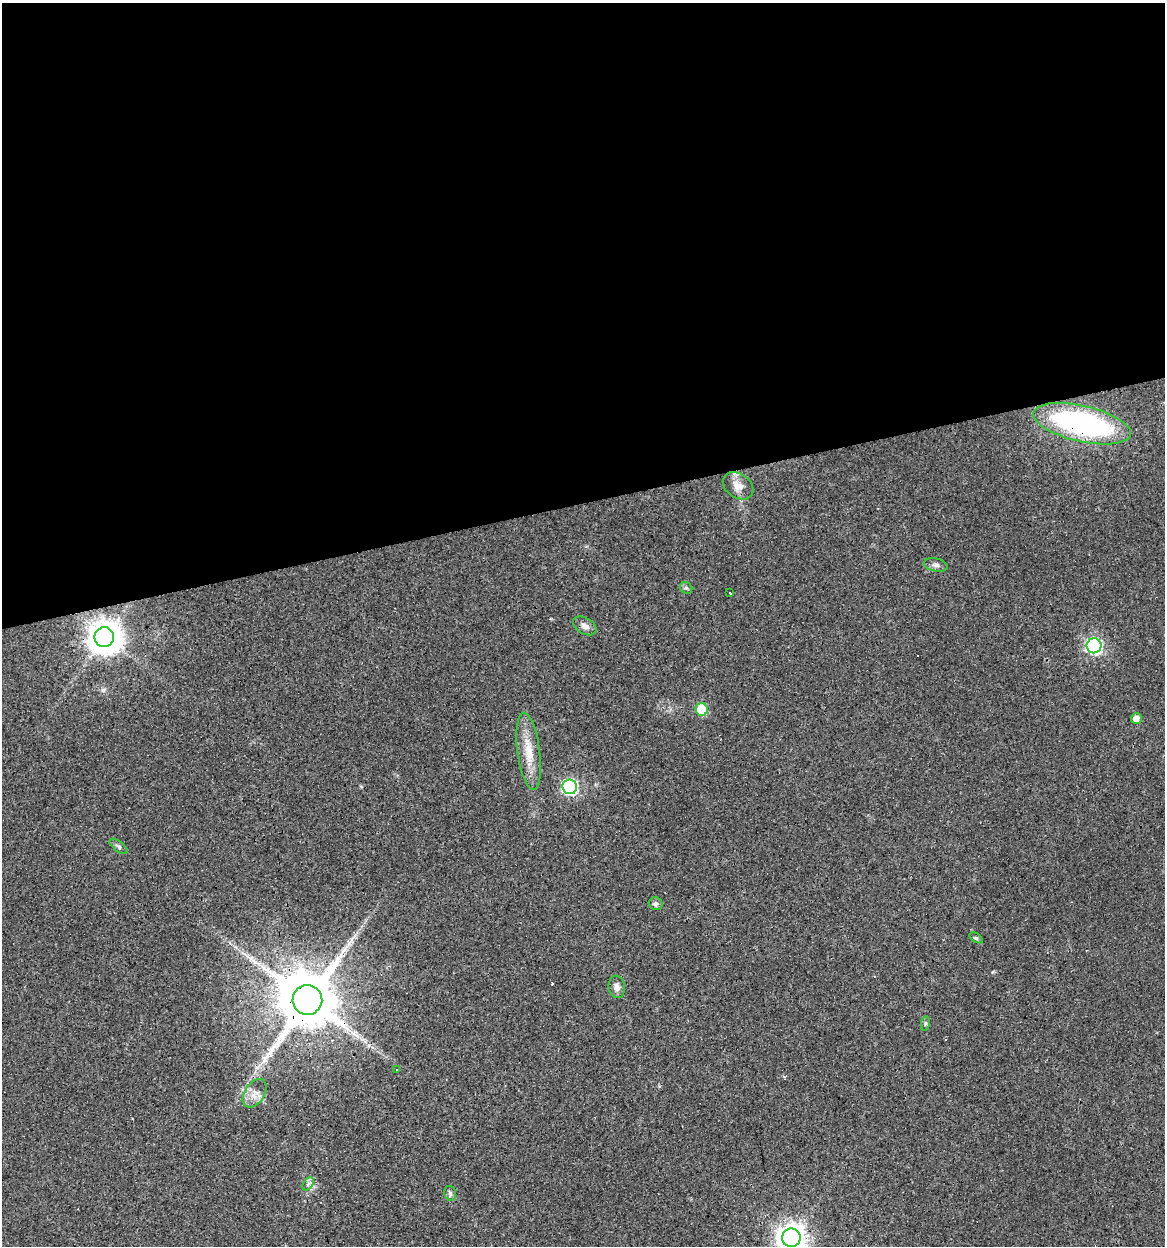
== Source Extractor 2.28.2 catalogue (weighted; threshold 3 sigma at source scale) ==
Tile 2 of 4 x 4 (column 2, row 1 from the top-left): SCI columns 1195-2357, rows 3735-4978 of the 4761 x 4978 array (HDU 1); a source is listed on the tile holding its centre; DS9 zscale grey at full resolution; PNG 1167 x 1248 px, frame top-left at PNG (2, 3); each listed source drawn as its Kron ellipse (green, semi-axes under 4 px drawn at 4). Shown black and unused: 40% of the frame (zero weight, under 3 of 4 exposures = <1% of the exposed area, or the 3 px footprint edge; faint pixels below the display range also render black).
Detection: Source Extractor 2.28.2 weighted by HDU 2 'WHT'; one run over the whole footprint, this tile lists its part. Background 0.021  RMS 0.0031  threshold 0.0139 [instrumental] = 3 sigma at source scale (4.5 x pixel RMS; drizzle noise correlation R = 1.50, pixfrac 1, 0.0396/0.0396 arcsec/px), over >= 5 px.
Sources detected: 32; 1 inside a brighter object's white glare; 6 cosmic-ray / hot-pixel residue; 2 long thin detections or spike segments (spike, bleed or trail) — neither listed nor drawn; the other 23 listed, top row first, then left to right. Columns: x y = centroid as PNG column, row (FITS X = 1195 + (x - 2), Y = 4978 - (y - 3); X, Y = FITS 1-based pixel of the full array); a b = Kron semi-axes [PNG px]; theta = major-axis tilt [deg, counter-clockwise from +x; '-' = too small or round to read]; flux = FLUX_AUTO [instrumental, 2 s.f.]
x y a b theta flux
1082 424 50 18 -13 66
738 486 16 12 -35 3.5
936 565 12 6 -11 1.2
686 588 6 5 - 0.61
730 593 3 2 - 0.35
585 626 12 8 -30 1.6
104 637 10 9 - 500
1094 646 7 7 - 69
702 709 6 6 - 13
1136 719 5 5 - 2.4
529 751 39 11 -82 7.3
570 787 7 7 - 63
119 846 11 5 -38 0.83
656 904 7 6 - 0.86
976 938 7 4 -35 0.5
617 987 11 8 -83 1.7
307 1000 15 15 - 2500
925 1023 7 4 82 0.41
397 1069 3 3 - 2.3
255 1093 16 10 57 2.8
308 1184 7 4 57 0.74
450 1193 8 5 -74 0.78
791 1238 9 9 - 340
Overlapping masked pixels (flux is a lower limit): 2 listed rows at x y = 1082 424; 307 1000
Isophote crosses this tile's border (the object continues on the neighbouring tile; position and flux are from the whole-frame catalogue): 1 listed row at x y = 791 1238